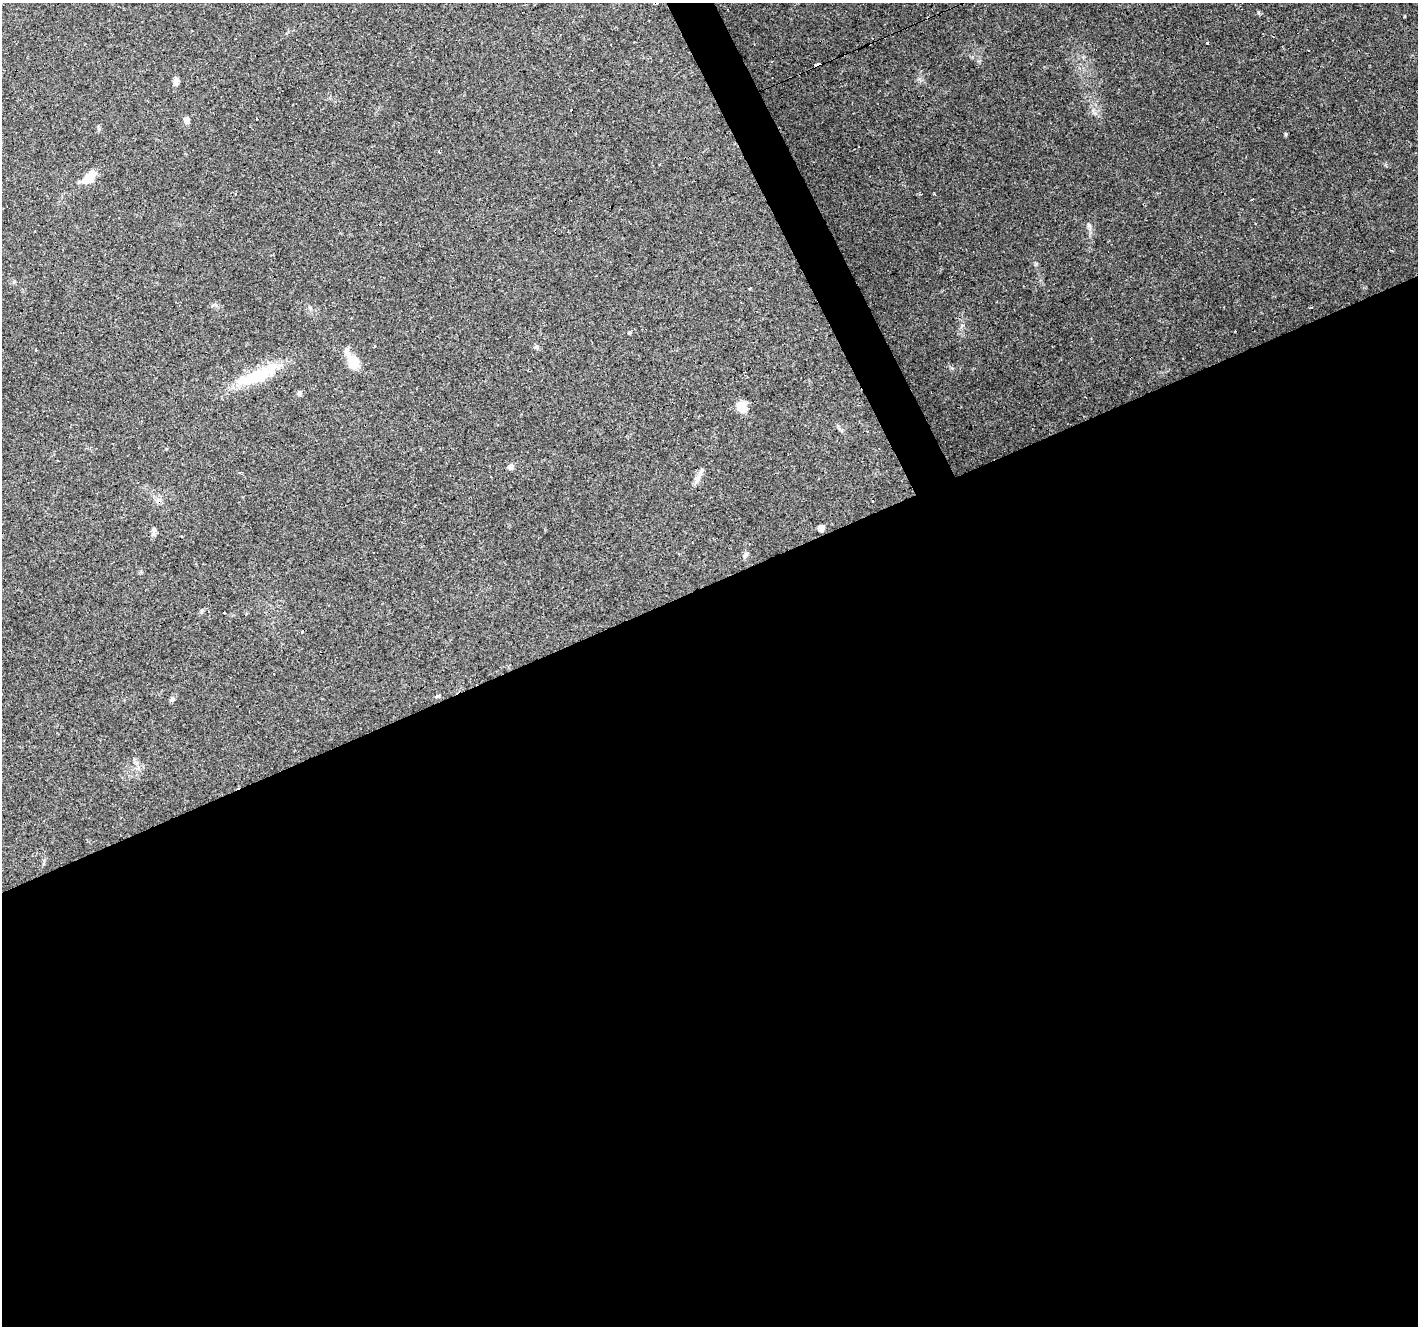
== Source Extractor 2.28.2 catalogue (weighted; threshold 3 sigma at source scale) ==
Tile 15 of 4 x 4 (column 3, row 4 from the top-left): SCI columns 2833-4248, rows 88-1411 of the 5664 x 5529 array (HDU 1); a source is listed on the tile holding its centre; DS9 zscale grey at full resolution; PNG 1420 x 1328 px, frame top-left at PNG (2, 3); no overlay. Shown black and unused: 57% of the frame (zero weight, under 3 of 4 exposures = <1% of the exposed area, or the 3 px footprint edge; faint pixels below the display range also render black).
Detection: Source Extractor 2.28.2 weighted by HDU 2 'WHT'; one run over the whole footprint, this tile lists its part. Background 0.117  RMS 0.0059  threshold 0.0265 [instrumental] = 3 sigma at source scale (4.5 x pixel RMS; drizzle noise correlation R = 1.50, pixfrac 1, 0.0396/0.0396 arcsec/px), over >= 5 px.
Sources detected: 33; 9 cosmic-ray / hot-pixel residue — not listed; the other 24 listed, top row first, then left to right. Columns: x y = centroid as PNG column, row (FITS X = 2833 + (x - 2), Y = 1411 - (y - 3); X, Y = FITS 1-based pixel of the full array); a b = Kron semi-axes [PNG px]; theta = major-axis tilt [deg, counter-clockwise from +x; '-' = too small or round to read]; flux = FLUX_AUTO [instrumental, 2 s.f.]
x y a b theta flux
1405 16 3 2 - 0.69
1208 43 4 2 - 0.62
818 65 3 3 - 19
176 81 10 6 90 2.1
186 121 8 7 - 2.3
1286 134 6 4 -89 0.65
439 152 4 3 - 0.54
89 178 19 9 43 9.5
1089 225 8 5 -55 1.4
750 288 3 3 - 6.4
629 333 3 3 - 3.2
375 346 3 3 - 2.5
536 347 7 5 -9 1.3
353 362 17 13 -81 10
258 376 57 16 26 27
299 393 7 6 - 1.3
741 407 13 11 -12 6.9
510 467 6 6 - 2.2
697 479 15 7 63 3.4
872 501 3 3 - 1.9
821 528 5 5 - 3.8
153 534 7 4 -70 1.3
745 555 8 6 46 1.6
438 695 6 3 26 5.7
Overlapping masked pixels (flux is a lower limit): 1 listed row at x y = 818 65
Unlisted compact peaks at least as high as the median listed source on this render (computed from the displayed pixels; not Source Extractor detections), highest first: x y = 1258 12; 1095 113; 1036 264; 962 325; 919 79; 952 368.